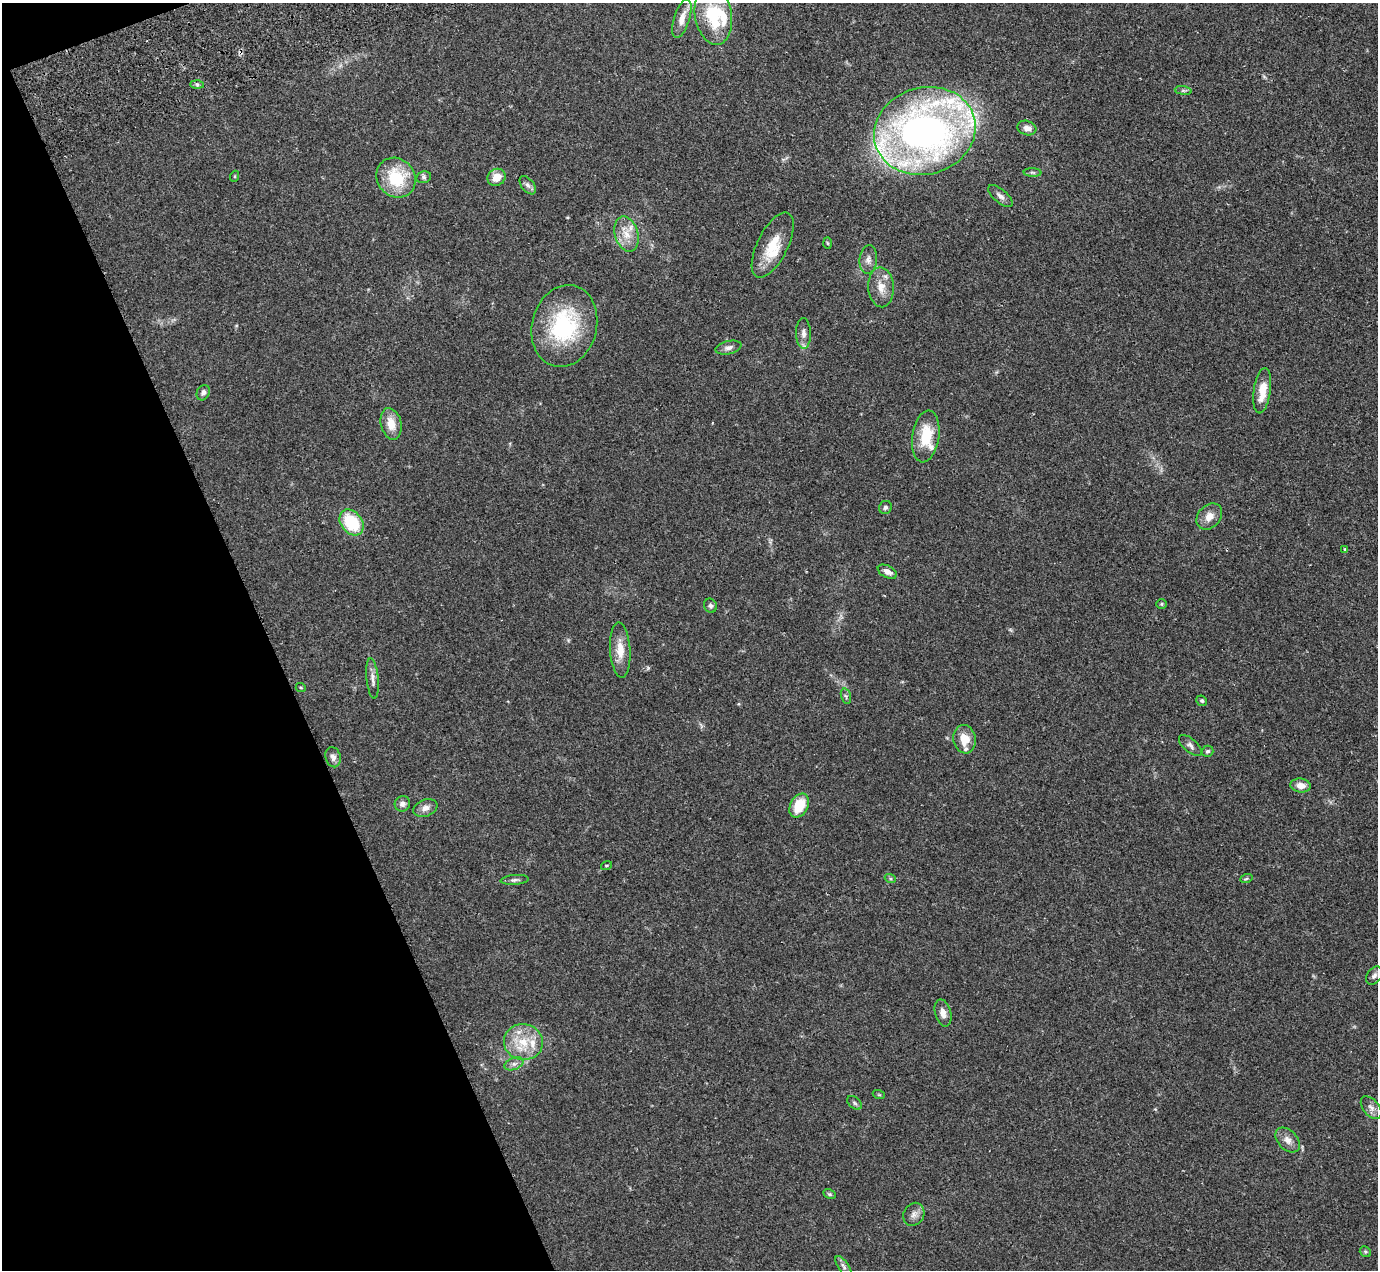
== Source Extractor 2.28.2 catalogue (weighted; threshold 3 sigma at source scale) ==
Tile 5 of 4 x 4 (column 1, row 2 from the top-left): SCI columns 149-1524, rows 2825-4092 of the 5747 x 5795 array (HDU 1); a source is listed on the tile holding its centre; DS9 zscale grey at full resolution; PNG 1380 x 1272 px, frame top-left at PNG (2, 3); each listed source drawn as its Kron ellipse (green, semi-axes under 4 px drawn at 4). Shown black and unused: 20% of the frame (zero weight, under 2 of 3 exposures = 9% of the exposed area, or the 3 px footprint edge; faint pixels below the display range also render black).
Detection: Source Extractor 2.28.2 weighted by HDU 2 'WHT'; one run over the whole footprint, this tile lists its part. Background 0.0827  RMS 0.0057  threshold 0.0258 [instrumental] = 3 sigma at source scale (4.5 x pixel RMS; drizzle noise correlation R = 1.50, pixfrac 1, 0.05/0.05 arcsec/px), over >= 5 px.
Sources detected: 69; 1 inside a brighter object's white glare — neither listed nor drawn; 7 inside a brighter listed object's ellipse — not listed separately; the other 61 listed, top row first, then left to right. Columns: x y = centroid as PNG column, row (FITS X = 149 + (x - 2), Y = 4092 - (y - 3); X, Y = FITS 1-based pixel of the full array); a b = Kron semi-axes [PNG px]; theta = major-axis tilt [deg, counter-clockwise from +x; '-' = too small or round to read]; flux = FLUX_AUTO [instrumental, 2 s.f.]
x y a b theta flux
713 14 31 18 -81 35
682 18 20 8 72 6.2
197 84 6 4 -2 0.98
1183 91 8 4 -8 1.2
1027 128 10 7 -18 3.3
925 131 51 43 16 300
1032 172 9 4 -1 1
235 176 5 3 - 0.56
424 177 7 6 - 1.3
497 177 9 8 - 6.7
396 178 21 18 -48 25
528 185 11 6 -52 2
1000 196 15 6 -40 2.7
626 234 18 11 -74 7.8
827 243 6 4 -88 0.66
773 245 36 15 64 17
868 260 14 8 84 3.3
881 287 20 13 -86 7.5
564 326 41 32 75 52
803 333 15 7 -88 3.3
728 348 13 6 13 2.6
1262 391 23 8 82 10
203 393 8 6 62 1.8
391 424 16 10 -77 8.3
926 436 26 13 82 18
885 507 7 6 - 1.3
1209 516 14 11 47 5.4
352 522 14 10 -51 26
1345 549 3 3 - 0.68
887 572 10 6 -26 3.1
1161 604 5 4 - 0.71
710 606 7 6 - 1.4
620 650 27 10 -86 9
373 679 20 6 -84 3.1
301 688 5 3 - 0.56
846 696 8 5 -74 1
1202 701 5 5 - 0.95
964 739 14 11 -80 8.4
1190 745 14 6 -40 2.3
1207 751 6 5 - 1.2
333 757 10 7 -75 2.4
1301 786 10 7 -5 4.6
402 804 8 7 - 2.4
799 805 13 9 62 13
425 808 12 8 20 3.3
607 865 6 3 19 0.61
890 878 5 3 - 0.78
1246 879 6 4 20 0.8
515 880 14 4 5 1.5
1374 976 10 7 53 2
943 1013 14 8 -74 4.3
523 1042 19 18 - 15
514 1064 10 6 21 2.1
879 1095 6 4 -19 0.61
854 1103 8 5 -41 1.2
1371 1108 13 8 -51 2.9
1288 1140 14 9 -46 4.1
830 1194 7 4 -27 0.89
914 1214 12 10 60 3.3
1365 1252 6 5 - 0.81
843 1266 12 5 -56 1.8
Isophote crosses this tile's border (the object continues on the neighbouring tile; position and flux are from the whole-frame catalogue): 1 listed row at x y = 713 14